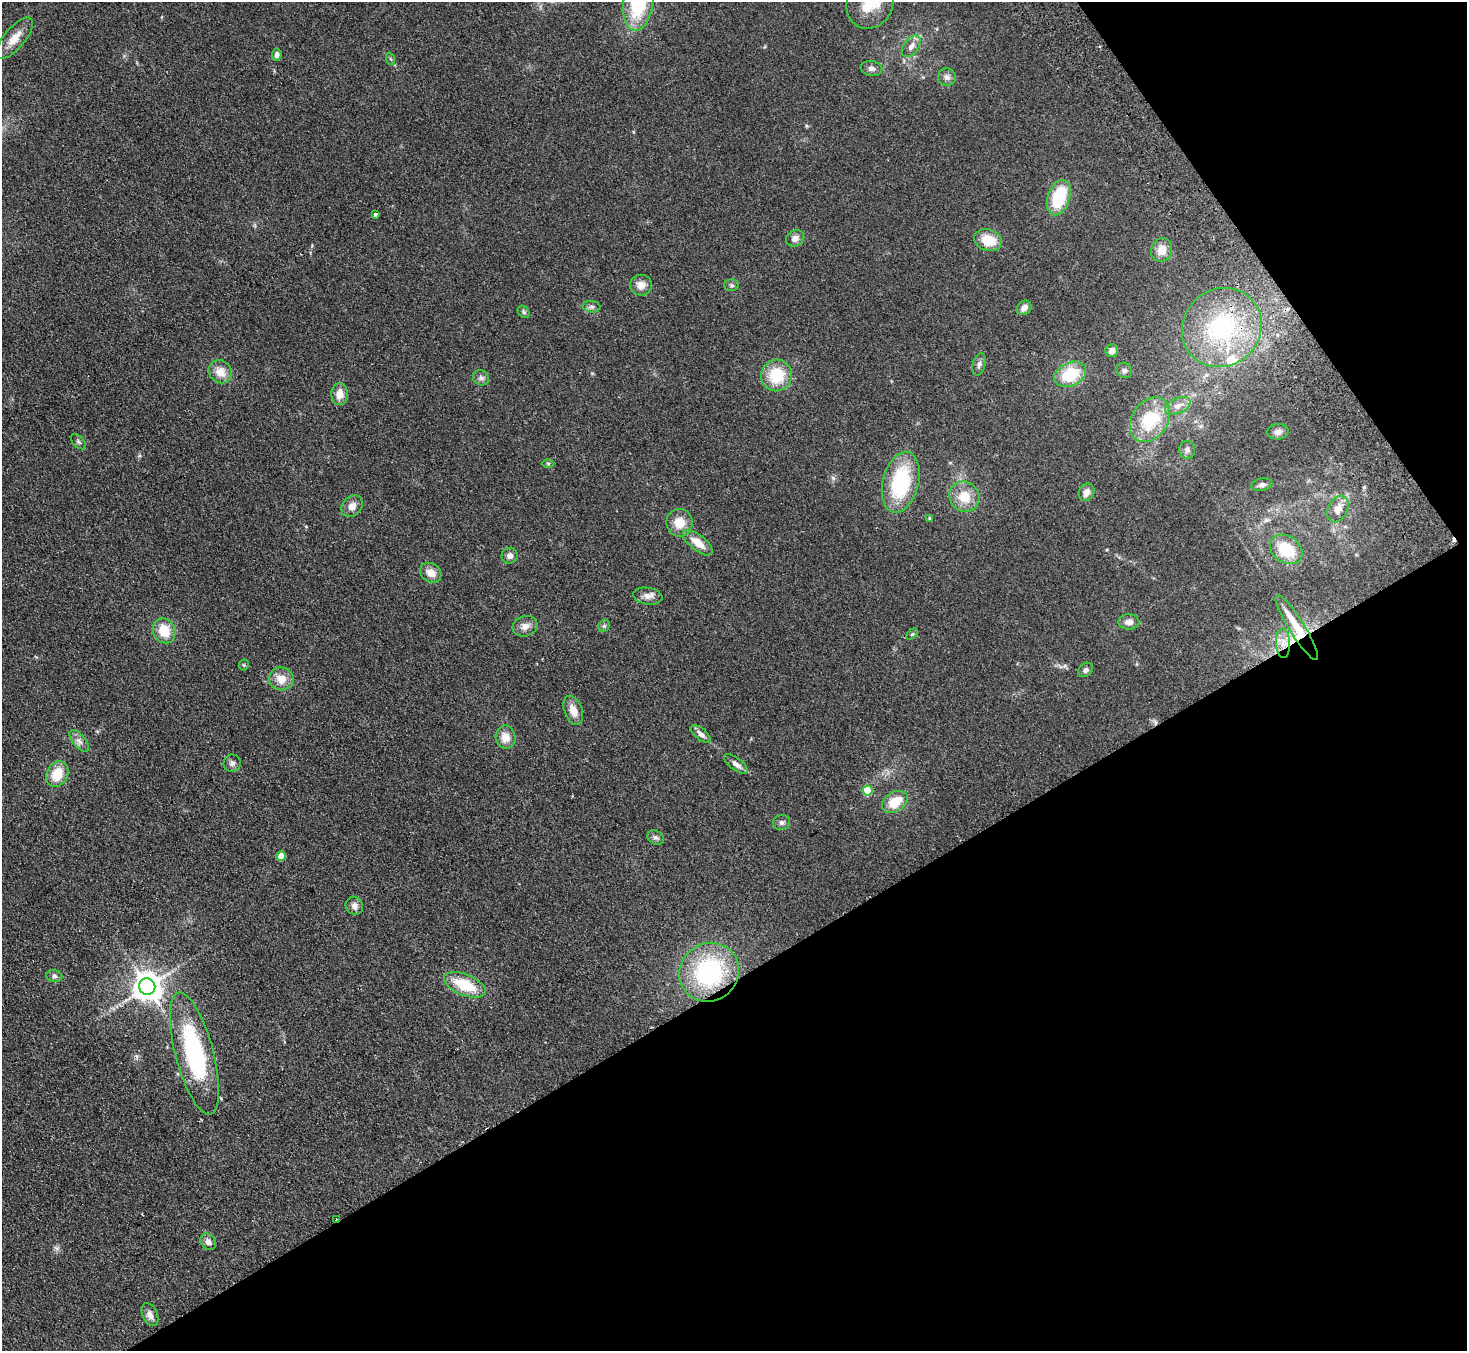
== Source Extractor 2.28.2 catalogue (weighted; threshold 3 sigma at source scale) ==
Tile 12 of 4 x 4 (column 4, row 3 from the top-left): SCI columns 4445-5909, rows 1542-2890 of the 5958 x 5920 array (HDU 1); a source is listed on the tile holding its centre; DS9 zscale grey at full resolution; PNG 1469 x 1353 px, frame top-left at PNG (2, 2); each listed source drawn as its Kron ellipse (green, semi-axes under 4 px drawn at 4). Shown black and unused: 33% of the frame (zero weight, under 2 of 3 exposures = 3% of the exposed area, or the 3 px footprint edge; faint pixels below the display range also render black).
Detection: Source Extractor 2.28.2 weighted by HDU 2 'WHT'; one run over the whole footprint, this tile lists its part. Background 0.153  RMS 0.013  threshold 0.0573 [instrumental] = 3 sigma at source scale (4.5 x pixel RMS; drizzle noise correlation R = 1.50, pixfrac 1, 0.05/0.05 arcsec/px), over >= 5 px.
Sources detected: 79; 1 cosmic-ray / hot-pixel residue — neither listed nor drawn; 1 inside a brighter listed object's ellipse — not listed separately; the other 77 listed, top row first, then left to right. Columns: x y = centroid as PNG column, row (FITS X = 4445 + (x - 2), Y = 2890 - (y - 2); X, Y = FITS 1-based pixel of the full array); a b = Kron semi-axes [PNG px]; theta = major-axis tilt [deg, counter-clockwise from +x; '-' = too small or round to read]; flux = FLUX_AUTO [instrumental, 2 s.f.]
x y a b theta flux
638 2 28 15 82 94
870 3 26 23 64 36
14 38 25 10 50 17
911 46 12 7 52 7.7
277 55 6 5 - 5.1
391 59 6 4 -70 1.8
871 68 11 7 -9 5.2
947 77 9 8 - 5.6
1059 198 18 11 71 56
375 214 4 3 - 5.1
795 238 9 8 - 6.7
988 240 14 10 -19 25
1162 250 12 10 69 13
641 285 11 10 - 10
731 285 7 6 - 2.5
592 307 9 5 -6 3.2
1024 308 8 6 45 7.3
524 312 7 5 -50 2.1
1222 328 41 38 41 130
1112 351 6 6 - 7.5
979 364 11 6 75 4.2
1124 370 8 7 - 3.3
220 372 12 11 - 14
1070 374 16 11 25 50
777 375 16 15 - 44
481 378 8 7 - 4.1
339 394 11 8 85 13
1178 406 13 7 25 8.8
1150 420 24 18 56 56
1278 432 10 7 4 4.8
78 442 9 5 -45 2.6
1187 450 9 8 - 4.3
548 463 6 4 -1 1.5
901 482 31 18 76 97
1262 485 10 6 12 3.9
1086 492 9 7 57 7.6
964 497 15 14 - 24
352 506 12 9 45 8.7
1338 509 14 9 64 14
930 518 4 4 - 2.5
679 523 14 13 - 19
698 543 18 7 -38 17
1286 549 17 13 -35 41
510 556 8 7 - 5.6
431 573 11 9 -38 12
648 596 15 8 -9 7.7
1129 622 10 7 0 7
525 626 12 10 17 8.9
604 626 6 5 - 2.2
1297 628 38 7 -58 39
164 631 13 11 -64 27
912 634 6 4 43 1.7
1283 643 15 7 -89 11
244 665 5 5 - 1.6
1086 670 8 6 43 3.6
281 679 12 11 - 15
573 710 15 9 -70 12
701 734 12 5 -41 6.1
506 737 11 10 - 14
79 741 13 6 -49 6.1
232 763 9 8 - 4.4
736 764 14 6 -38 6.7
57 774 13 10 62 26
867 791 5 5 - 43
895 802 14 9 33 27
782 823 8 7 - 3.7
656 838 9 6 -30 3.7
281 856 4 4 - 21
354 906 9 8 - 5.8
709 972 30 28 36 140
54 976 8 6 -13 3.3
465 985 22 10 -22 43
147 987 8 8 - 1700
194 1054 63 19 -75 150
336 1219 3 2 - 1.2
208 1242 9 7 -53 7.1
150 1315 12 7 -65 7.5
Overlapping masked pixels (flux is a lower limit): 2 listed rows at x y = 1297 628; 336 1219
Isophote crosses this tile's border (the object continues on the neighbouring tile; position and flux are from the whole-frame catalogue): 2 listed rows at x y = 638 2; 870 3